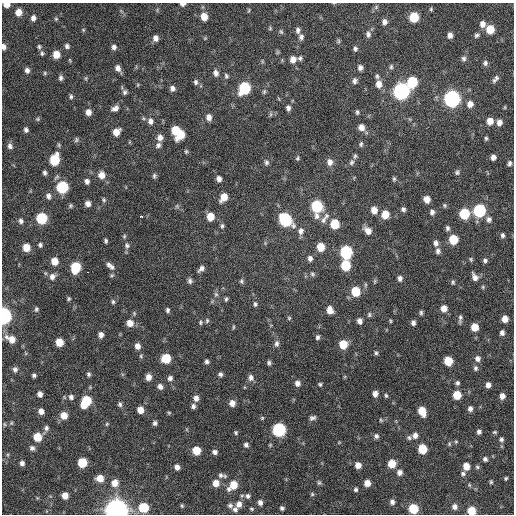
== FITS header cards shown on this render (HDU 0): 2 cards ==
NAXIS1  =                  512 / Axis length
NAXIS2  =                  512 / Axis length

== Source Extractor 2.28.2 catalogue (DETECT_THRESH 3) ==
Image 512 x 512 px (HDU 0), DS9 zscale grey, 1 PNG px = 1 image px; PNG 516 x 516 px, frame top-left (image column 1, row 512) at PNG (2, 3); no overlay
Background 417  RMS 12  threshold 35.3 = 3 sigma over >= 5 px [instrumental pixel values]
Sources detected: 287; all 287 listed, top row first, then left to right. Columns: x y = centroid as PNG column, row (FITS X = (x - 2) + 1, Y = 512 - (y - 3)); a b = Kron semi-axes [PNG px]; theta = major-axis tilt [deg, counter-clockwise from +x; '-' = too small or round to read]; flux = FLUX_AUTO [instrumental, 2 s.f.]
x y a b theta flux
6 4 5 4 - 6.7e+03
182 4 6 4 3 2.5e+03
376 7 7 4 46 1.7e+03
431 9 5 5 - 1.0e+03
249 10 7 3 71 8.9e+02
18 12 6 6 - 6.2e+03
204 16 8 7 - 8.8e+03
414 17 7 6 - 2.7e+04
33 18 6 5 - 2.9e+03
56 19 5 5 - 9.3e+02
384 22 7 6 - 3.4e+03
482 24 8 7 - 4.5e+03
270 28 5 5 - 1.0e+03
490 29 7 6 - 1.5e+04
83 30 4 4 - 7.8e+02
298 30 7 5 88 2.6e+03
281 32 7 5 -62 1.3e+03
368 34 9 6 -78 2.9e+03
450 35 6 5 - 3.6e+03
477 35 7 5 26 1.8e+03
301 37 8 6 -85 2.6e+03
155 38 7 6 - 3.7e+03
338 41 7 4 84 1.2e+03
67 46 6 5 - 2.0e+03
3 47 6 4 -83 3.0e+03
39 47 6 5 - 1.4e+03
114 47 6 5 - 2.5e+03
355 49 6 5 - 2.0e+03
42 53 6 5 - 1.4e+03
56 54 6 5 - 1.1e+04
300 58 6 5 - 1.8e+03
464 58 6 6 - 2.1e+03
293 59 8 7 - 5.3e+03
262 61 6 3 -72 8.9e+02
485 63 7 6 - 2.3e+03
360 67 6 6 - 2.9e+03
391 67 7 5 88 1.5e+03
118 68 7 6 - 3.6e+03
27 70 6 5 - 2.7e+03
45 73 5 4 - 9.9e+02
216 73 8 6 -72 3.6e+03
226 76 7 5 -73 1.8e+03
377 76 6 6 - 1.7e+03
61 78 6 5 - 2.1e+03
86 78 6 4 72 9.7e+02
495 79 10 5 49 2.6e+03
354 81 8 6 85 2.6e+03
196 82 8 6 -78 2.1e+03
412 82 8 7 - 4.0e+04
379 84 9 7 -90 6.2e+03
138 85 5 3 - 7.8e+02
172 88 6 6 - 3.1e+03
244 88 8 7 - 6.4e+04
401 91 8 7 - 2.8e+05
125 92 6 5 - 1.8e+03
264 92 7 4 64 1.4e+03
71 97 6 4 90 1.5e+03
452 99 8 7 - 2.7e+05
470 104 7 7 - 5.3e+03
287 107 5 4 - 4.9e+03
115 108 10 7 29 3.6e+03
88 112 6 6 - 5.1e+03
357 112 6 5 - 1.5e+03
209 117 8 7 - 4.1e+03
143 118 6 3 -71 1.0e+03
38 119 6 5 - 1.1e+03
151 121 8 7 - 3.8e+03
490 121 7 6 - 7.4e+03
499 122 7 6 - 4.2e+03
361 127 7 7 - 5.9e+03
26 130 6 5 - 2.3e+03
175 130 9 6 -88 1.9e+04
116 132 7 6 - 7.7e+03
181 134 8 6 69 1.4e+04
160 138 8 7 - 4.4e+03
486 138 5 4 - 1.2e+03
76 140 7 5 75 1.5e+03
361 144 7 5 72 1.5e+03
158 145 8 6 53 2.5e+03
10 146 8 6 -70 2.9e+03
186 151 6 4 76 1.2e+03
355 156 7 5 79 1.4e+03
493 157 5 5 - 3.3e+03
298 158 6 5 - 1.2e+03
54 160 8 6 74 3.7e+04
266 162 8 6 -88 2.0e+03
330 162 9 7 -87 4.5e+03
352 162 8 6 68 2.0e+03
509 163 6 5 - 1.9e+03
457 172 6 6 - 1.8e+03
45 173 5 4 - 1.9e+03
101 175 8 7 - 6.2e+03
154 176 7 5 82 1.6e+03
219 179 6 5 - 3.4e+03
394 179 7 4 -81 1.4e+03
87 181 6 5 - 2.5e+03
62 187 7 7 - 5.7e+04
48 196 8 6 -85 2.8e+03
224 197 8 6 59 1.0e+04
427 199 6 5 - 6.3e+03
104 200 7 5 -76 1.3e+03
88 204 6 5 - 3.6e+03
445 205 6 5 - 1.2e+03
70 206 5 5 - 1.3e+03
177 206 6 6 - 1.4e+03
317 206 9 7 -87 5.5e+04
403 209 6 5 - 2.0e+03
374 210 7 6 - 6.6e+03
479 211 7 7 - 8.0e+04
432 212 6 5 - 2.4e+03
385 214 7 6 - 1.3e+04
464 214 7 6 - 3.3e+04
141 216 3 2 - 1.9e+04
326 216 8 6 63 2.7e+03
210 217 7 6 - 1.1e+04
42 218 7 6 - 4.6e+04
489 219 8 7 - 2.7e+03
285 220 9 7 -53 7.9e+04
323 220 11 7 67 3.2e+03
21 221 6 5 - 2.3e+03
335 224 7 6 - 2.2e+04
222 226 7 5 -88 1.7e+03
447 228 6 5 - 2.0e+03
301 231 9 7 79 3.5e+03
368 231 10 7 -44 5.7e+03
502 235 5 4 - 1.9e+03
124 236 6 4 70 1.1e+03
453 239 7 6 - 2.2e+04
106 241 4 3 - 1.3e+03
436 243 7 6 - 2.9e+03
40 245 6 5 - 1.6e+03
127 245 8 7 - 2.4e+03
321 247 7 6 - 1.4e+04
26 248 6 6 - 1.0e+04
438 251 7 6 - 2.5e+03
346 252 8 7 - 8.2e+04
310 258 7 6 - 2.7e+03
471 259 6 4 -70 1.1e+03
55 261 6 6 - 9.9e+03
485 261 6 5 - 1.8e+03
108 264 6 5 - 2.0e+03
346 265 7 6 - 3.3e+04
76 267 8 6 80 3.5e+04
112 267 9 7 -48 2.8e+03
201 269 8 5 44 3.0e+03
88 272 3 2 - 3.8e+03
45 273 6 4 -71 1.0e+03
312 274 7 5 -36 1.5e+03
52 276 8 7 - 3.7e+03
475 277 10 6 -63 4.2e+03
400 278 7 6 - 2.6e+03
190 281 7 6 - 2.2e+03
241 281 6 5 - 1.5e+03
374 281 8 4 81 1.1e+03
453 282 6 5 - 1.3e+03
356 291 7 6 - 2.4e+04
216 294 6 5 - 1.6e+03
69 299 5 4 - 1.1e+03
226 299 6 4 80 1.3e+03
113 302 6 5 - 1.4e+03
255 304 7 5 -72 1.6e+03
36 309 6 5 - 1.5e+03
444 309 7 6 - 6.2e+03
167 310 5 4 - 1.7e+03
330 310 8 6 -76 6.8e+03
421 313 6 4 -90 1.5e+03
369 315 7 6 - 1.6e+03
4 316 7 5 -89 2.4e+05
289 318 5 5 - 1.0e+03
460 319 9 4 83 2.0e+03
505 319 6 5 - 6.9e+03
207 320 7 5 77 1.4e+03
360 321 6 5 - 3.7e+03
390 321 6 3 -73 9.4e+02
200 322 6 5 - 1.4e+03
130 323 7 7 - 6.7e+03
413 323 5 4 - 2.7e+03
233 327 5 3 - 9.1e+02
475 327 6 6 - 1.2e+04
502 333 5 4 - 2.5e+03
101 335 6 5 - 3.7e+03
318 337 5 4 - 1.8e+03
11 339 12 7 -29 9.1e+03
59 342 6 6 - 1.4e+04
277 344 9 6 88 2.7e+03
343 344 7 7 - 1.6e+04
137 346 7 6 - 4.8e+03
376 353 6 4 -75 1.4e+03
141 356 6 4 -51 1.2e+03
166 358 6 6 - 2.7e+04
478 358 7 6 - 3.6e+03
207 361 5 5 - 1.9e+03
448 361 6 6 - 2.0e+04
269 363 6 5 - 1.8e+03
475 368 7 6 - 2.0e+03
15 369 7 6 - 2.5e+03
88 374 5 4 - 1.6e+03
220 374 5 5 - 2.0e+03
34 375 4 4 - 1.6e+03
148 377 6 5 - 5.7e+03
170 378 6 6 - 2.5e+03
251 378 8 7 - 3.2e+03
297 383 7 6 - 3.7e+03
457 383 6 6 - 1.8e+03
320 384 5 4 - 1.2e+03
488 385 5 5 - 3.7e+03
160 387 6 6 - 3.3e+03
40 394 5 5 - 3.3e+03
375 394 6 5 - 4.3e+03
457 395 6 6 - 1.7e+04
386 396 6 4 -74 1.3e+03
502 396 6 5 - 4.4e+03
71 397 7 7 - 2.6e+03
196 398 6 6 - 4.0e+03
86 402 10 6 60 3.5e+04
232 403 6 6 - 5.2e+03
120 404 6 5 - 1.7e+03
193 406 6 5 - 2.3e+03
470 409 6 5 - 3.0e+03
140 410 6 5 - 7.8e+03
41 411 6 5 - 4.4e+03
422 411 8 6 -68 1.6e+04
169 413 5 4 - 8.8e+02
64 415 6 6 - 9.5e+03
262 418 4 4 - 9.3e+02
312 418 7 5 16 2.2e+03
381 420 5 4 - 1.0e+03
11 423 5 5 - 1.2e+03
155 423 5 5 - 1.9e+03
4 424 6 4 -88 1.0e+03
107 424 5 4 - 9.1e+02
46 428 7 6 - 2.4e+03
279 430 7 7 - 1.1e+05
479 432 5 5 - 2.3e+03
495 432 6 4 13 1.1e+03
236 433 5 4 - 1.2e+03
415 435 7 6 - 3.7e+03
376 436 6 6 - 2.2e+03
37 437 7 6 - 1.6e+04
409 438 7 6 - 1.7e+03
501 439 6 5 - 1.8e+03
339 442 5 3 - 6.6e+02
456 442 5 4 - 1.0e+03
449 444 7 5 -84 1.2e+03
246 445 6 5 - 2.0e+03
32 448 7 6 - 2.5e+03
422 449 6 6 - 2.3e+04
196 450 6 6 - 1.7e+04
215 452 5 5 - 2.3e+03
8 455 6 4 -72 1.0e+03
485 459 5 5 - 2.1e+03
22 463 6 5 - 2.7e+03
82 463 6 6 - 2.7e+04
392 464 6 6 - 1.5e+04
358 465 6 6 - 6.0e+03
466 466 6 6 - 9.0e+03
177 467 5 5 - 3.6e+03
477 467 6 5 - 1.3e+03
399 472 7 6 - 3.7e+03
463 473 6 5 - 1.9e+03
220 475 8 7 - 2.5e+03
100 478 7 6 - 9.6e+03
506 478 4 3 - 1.1e+03
491 482 5 4 - 1.1e+03
115 483 8 8 - 6.9e+03
216 483 7 6 - 7.4e+03
319 483 6 5 - 1.4e+03
367 483 6 6 - 6.8e+03
233 485 9 6 47 1.5e+04
469 485 5 5 - 1.1e+03
356 489 6 5 - 1.7e+03
312 494 5 5 - 1.1e+03
65 496 6 5 - 7.5e+03
248 496 7 6 - 2.2e+03
392 502 6 5 - 2.9e+03
260 503 6 5 - 3.1e+03
239 504 8 7 - 4.9e+03
230 505 7 6 - 2.1e+03
182 506 5 4 - 1.0e+03
143 507 7 6 - 2.9e+04
454 507 7 6 - 3.8e+03
282 508 5 5 - 1.7e+03
235 509 7 7 - 2.5e+03
251 509 6 4 -3 1.0e+03
413 509 6 6 - 3.1e+04
116 510 8 7 - 1.1e+06
471 511 6 6 - 1.6e+04
At the frame edge (FLAGS 8, measured only in part): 6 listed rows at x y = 6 4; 182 4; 3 47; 4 316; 116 510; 471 511